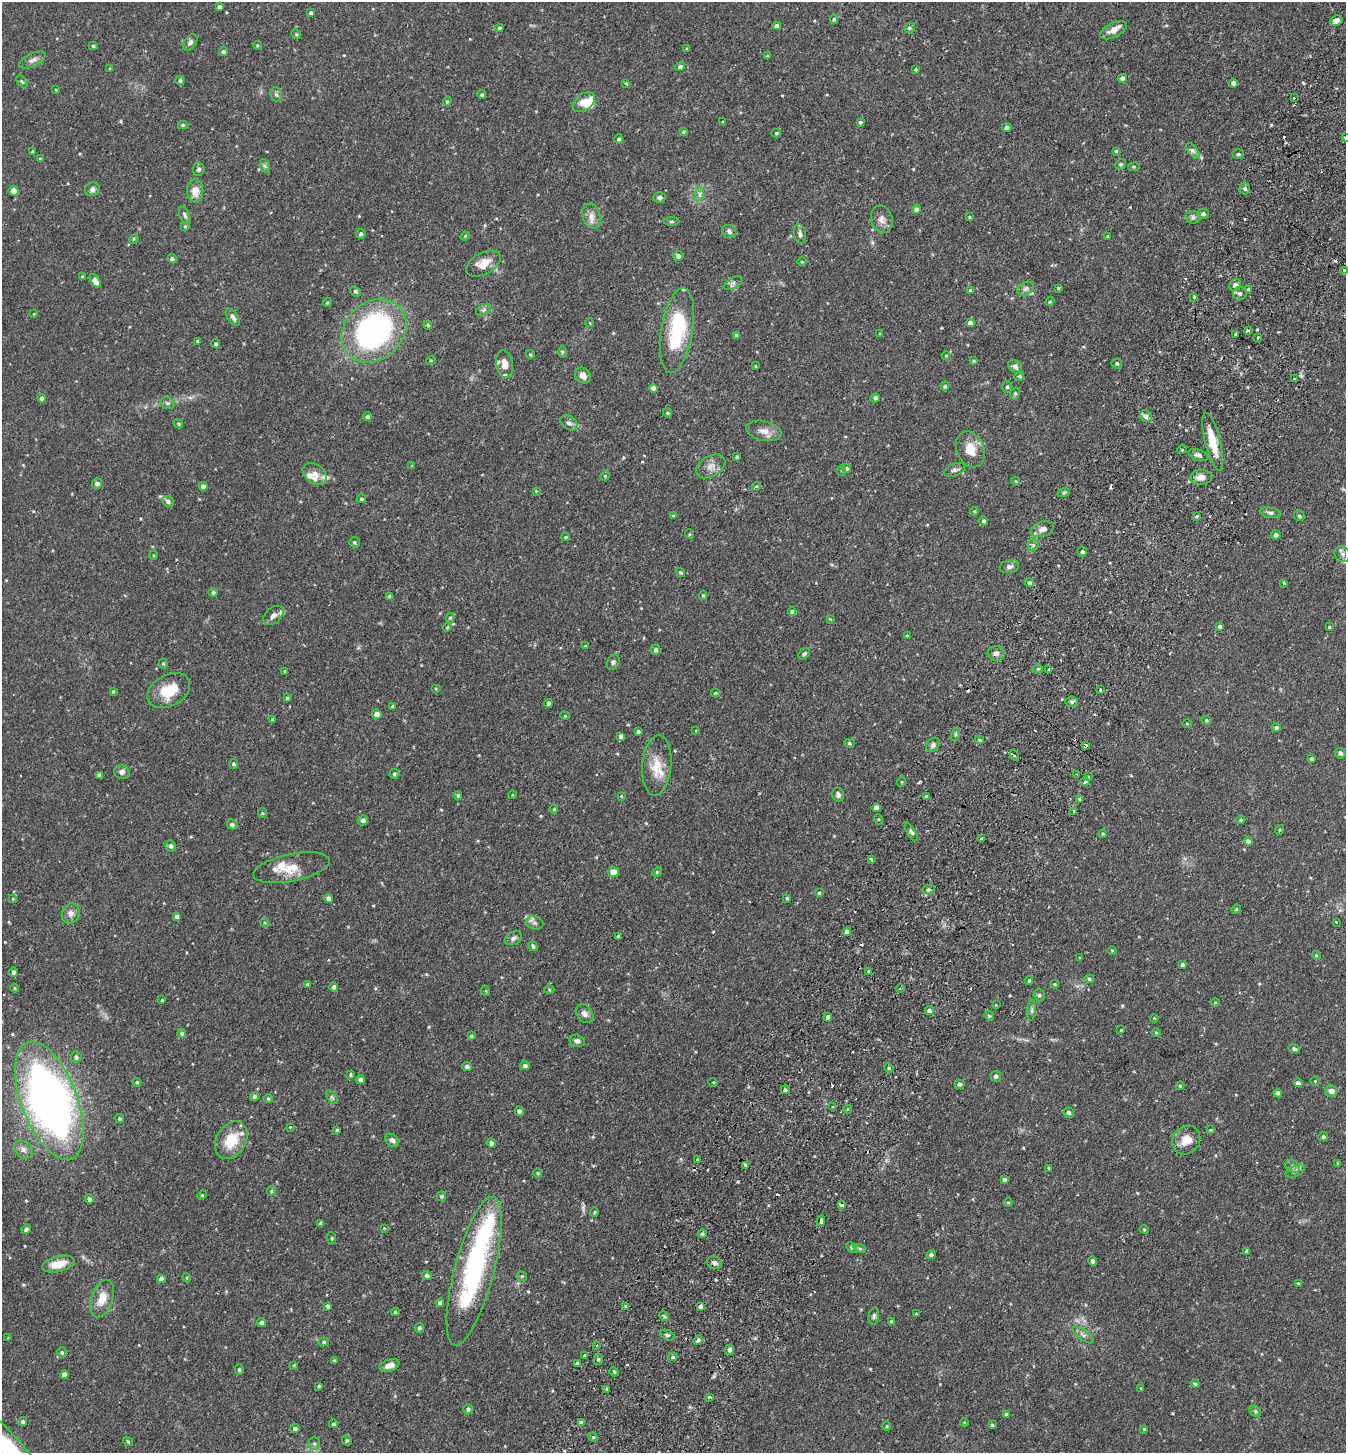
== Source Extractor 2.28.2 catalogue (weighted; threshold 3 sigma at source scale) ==
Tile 10 of 4 x 4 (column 2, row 3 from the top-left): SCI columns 1545-2888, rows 1484-2934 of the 5914 x 5870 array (HDU 1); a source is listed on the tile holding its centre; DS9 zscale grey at full resolution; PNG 1348 x 1455 px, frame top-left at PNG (2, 2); each listed source drawn as its Kron ellipse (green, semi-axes under 4 px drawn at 4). Shown black and unused: <1% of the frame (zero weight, under 2 of 3 exposures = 3% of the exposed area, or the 3 px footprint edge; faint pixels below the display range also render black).
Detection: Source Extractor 2.28.2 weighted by HDU 2 'WHT'; one run over the whole footprint, this tile lists its part. Background 0.114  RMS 0.0066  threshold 0.0297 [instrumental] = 3 sigma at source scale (4.5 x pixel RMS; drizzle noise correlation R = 1.50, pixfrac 1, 0.05/0.05 arcsec/px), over >= 5 px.
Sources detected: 440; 19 cosmic-ray / hot-pixel residue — neither listed nor drawn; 10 inside a brighter listed object's ellipse — not listed separately; the other 411 listed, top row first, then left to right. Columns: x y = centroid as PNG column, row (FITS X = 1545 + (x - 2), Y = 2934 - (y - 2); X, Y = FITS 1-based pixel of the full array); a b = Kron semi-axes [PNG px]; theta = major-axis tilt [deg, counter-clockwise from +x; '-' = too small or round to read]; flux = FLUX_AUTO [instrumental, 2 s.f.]
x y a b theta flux
219 7 4 3 - 1.6
311 13 4 4 - 1.6
834 19 4 4 - 1
1336 21 7 5 23 3.6
777 26 4 4 - 2.4
499 28 4 4 - 1.1
909 28 5 4 - 1.2
1113 30 14 7 27 4.8
296 34 5 4 - 0.81
190 42 9 6 54 2.3
257 45 4 4 - 0.73
93 46 4 4 - 0.98
687 48 4 3 - 0.73
223 52 4 4 - 1.3
767 56 4 3 - 0.68
33 60 14 6 25 3
680 67 4 4 - 1.7
110 68 4 3 - 0.59
915 69 4 4 - 0.64
1122 78 4 4 - 1.9
180 80 4 4 - 1.6
22 82 7 3 -54 0.77
626 83 3 3 - 1.8
1233 83 4 4 - 2.3
56 90 4 3 - 0.51
276 95 7 5 -69 1.4
482 95 4 4 - 1
1294 98 3 3 - 1.2
447 101 5 4 - 0.89
584 102 12 8 36 6.6
723 122 4 3 - 0.84
860 122 3 3 - 0.97
183 125 5 4 - 0.97
1007 127 5 4 - 1.7
684 132 4 4 - 0.91
776 133 5 4 - 0.86
1345 138 4 3 - 1.5
619 139 4 4 - 1.2
33 151 3 3 - 0.68
1116 151 3 3 - 0.75
1193 151 9 4 -54 1.8
1238 154 5 4 - 0.88
40 159 4 3 - 0.6
1121 164 6 4 43 0.91
265 166 7 4 -71 1.3
1134 167 6 3 8 0.66
199 169 7 6 - 1.4
1245 188 6 5 - 1.3
92 189 7 6 - 2.2
14 191 5 5 - 4.3
195 191 11 8 90 7.1
699 194 7 4 90 1.7
659 197 6 5 - 1.7
916 209 5 4 - 1.7
1203 214 6 5 - 1.9
185 215 9 5 -67 1.5
591 216 13 9 -72 4.5
969 217 4 3 - 0.56
1193 217 7 6 - 1.8
882 219 14 10 -73 4.3
671 222 8 4 0 0.88
185 226 4 4 - 0.7
729 232 7 6 - 1.6
361 234 5 4 - 1.6
800 234 10 6 -79 2.2
465 236 4 3 - 0.53
1108 236 4 3 - 0.96
134 239 5 4 - 0.84
678 256 5 5 - 2.1
172 259 5 4 - 1.5
802 262 4 3 - 0.6
483 264 19 10 28 9
1344 270 3 3 - 2.1
82 276 4 3 - 0.67
95 281 7 4 -58 5
733 283 10 5 29 1.9
1235 285 6 5 - 2.7
1058 288 3 3 - 0.7
1025 289 9 6 30 2.1
1248 289 3 3 - 0.96
971 290 4 3 - 0.88
355 291 6 4 -43 1.2
1240 293 7 6 - 1.6
1194 297 3 3 - 1.6
327 302 5 4 - 0.83
1050 302 5 4 - 0.76
483 310 8 5 31 1.5
34 314 3 2 - 0.67
233 317 10 5 -55 2.2
590 323 4 3 - 0.47
970 323 4 4 - 3
428 325 4 4 - 0.75
374 331 35 28 41 150
677 331 43 16 80 47
1248 331 4 3 - 1.7
880 334 3 3 - 0.58
1236 334 3 3 - 13
736 335 4 4 - 0.85
1258 337 3 2 - 1.4
197 341 4 3 - 0.67
216 344 5 4 - 1
562 352 6 4 90 0.76
530 354 4 3 - 0.77
946 355 4 3 - 0.51
431 360 5 3 - 0.51
973 361 4 3 - 0.72
1117 363 5 5 - 1.1
504 364 14 8 -81 5.9
755 366 4 3 - 0.45
1015 367 8 6 -44 2
583 375 8 7 - 3.5
1019 376 5 4 - 0.83
1294 379 3 2 - 0.68
945 386 4 4 - 0.79
1007 387 6 5 - 0.84
653 388 4 4 - 2.3
1015 394 6 4 75 1.1
42 398 4 4 - 2.1
875 398 5 4 - 1.4
168 403 7 5 -18 1.4
667 413 5 4 - 0.8
367 416 4 4 - 1.4
1146 416 6 5 - 3
569 423 9 6 -36 2.1
178 424 5 4 - 0.76
764 431 18 9 -13 5.3
1213 442 30 7 -76 15
970 449 18 13 -66 11
1182 450 5 3 - 0.63
1198 455 10 5 -20 2.5
737 457 4 3 - 0.88
412 466 4 4 - 0.49
711 466 16 10 31 5
846 468 5 4 - 1.3
842 470 5 3 - 0.65
955 470 11 6 21 2
315 474 13 9 -36 4.6
605 476 5 4 - 0.73
1201 477 10 7 2 4.6
1015 481 4 3 - 0.49
97 483 5 5 - 2.4
203 486 4 4 - 2.2
756 486 4 4 - 0.73
536 491 3 3 - 0.45
1064 492 6 4 19 0.93
361 499 4 4 - 1
168 501 6 5 - 2
974 511 4 4 - 0.72
1270 513 10 5 -12 1.6
673 516 3 3 - 0.83
1196 516 4 3 - 0.83
1299 516 5 5 - 1.1
983 521 4 4 - 1.3
1042 529 12 7 20 3.7
689 534 5 3 - 0.54
1276 535 5 4 - 1.7
566 537 4 3 - 0.75
354 542 5 5 - 1.1
1033 545 5 5 - 1.3
1082 552 5 4 - 1.3
1343 554 9 7 -35 2.5
153 555 4 3 - 0.54
1009 567 10 6 12 2.2
680 572 5 4 - 1.1
1030 583 5 4 - 1.1
1284 583 3 3 - 0.81
213 592 4 4 - 1.5
703 595 4 3 - 0.81
390 597 4 4 - 2
792 611 4 4 - 1.5
274 615 12 8 41 3.3
450 618 5 4 - 0.89
830 619 4 3 - 0.46
1220 626 4 4 - 1.2
447 627 4 4 - 0.69
1329 627 4 3 - 0.64
907 636 3 3 - 1.1
585 646 3 2 - 1
655 650 5 5 - 1.6
996 653 8 7 - 2.3
804 654 7 5 45 1
613 662 8 6 65 1.5
163 664 5 4 - 0.81
1038 669 4 4 - 0.78
1048 670 3 3 - 1.4
285 671 4 3 - 0.56
436 689 5 3 - 0.56
169 690 23 15 29 17
1100 690 3 3 - 1.4
113 691 4 3 - 0.64
715 693 4 3 - 0.72
287 698 3 3 - 0.74
1072 702 6 5 - 1.3
548 703 4 4 - 2.5
392 707 4 4 - 1.5
377 714 5 4 - 4.9
565 716 5 3 - 0.62
272 719 3 3 - 0.86
1207 720 5 4 - 0.87
1187 723 4 3 - 0.47
1276 728 4 4 - 1.4
638 731 4 4 - 1.1
696 731 3 3 - 0.78
956 735 6 3 72 0.92
621 736 4 4 - 2.8
979 740 5 4 - 0.97
849 743 5 4 - 0.87
933 745 8 6 48 2
1086 746 4 3 - 10
1340 753 5 5 - 1.7
1014 755 5 4 - 1.3
1312 759 4 4 - 1
234 764 5 4 - 1.1
657 765 30 14 85 14
122 772 8 7 - 2.4
394 774 5 5 - 1.4
1077 774 3 2 - 0.71
100 775 4 4 - 2.1
1089 777 3 2 - 1.3
901 782 5 3 - 0.52
1085 782 4 3 - 2.9
512 795 4 3 - 0.43
838 795 7 6 - 1.9
458 796 4 3 - 0.98
621 796 3 2 - 0.47
926 797 4 4 - 1.4
1080 799 3 2 - 0.86
876 808 4 4 - 2.8
554 809 4 3 - 0.51
1074 811 3 2 - 0.68
262 813 5 4 - 0.72
878 819 5 3 - 0.56
363 820 5 5 - 1.9
1241 820 4 3 - 0.73
232 824 5 5 - 2
1279 830 5 3 - 0.57
911 832 10 4 -58 1.4
1103 834 4 3 - 0.7
981 839 3 3 - 2
1248 841 4 4 - 1.8
171 846 6 5 - 1.8
871 859 3 3 - 1.5
292 868 39 13 12 13
614 872 5 5 - 9.6
657 872 5 4 - 0.77
928 890 6 4 5 1.2
819 893 4 3 - 0.76
329 898 4 4 - 2.5
787 898 3 3 - 0.79
13 899 4 4 - 0.64
1236 909 5 4 - 0.73
71 914 10 8 66 3.4
177 916 4 3 - 1.9
1336 922 3 3 - 0.83
265 923 5 4 - 0.67
535 923 9 6 -16 2
847 932 4 4 - 2.2
618 936 3 3 - 0.98
513 938 9 6 27 2.1
533 946 5 4 - 1.4
1112 950 5 3 - 0.6
1316 955 4 3 - 0.62
1080 958 3 3 - 1
1183 965 4 4 - 1.3
869 971 3 3 - 0.67
13 972 4 4 - 2.2
1089 979 5 4 - 0.97
1029 980 4 3 - 0.91
307 984 4 3 - 0.88
1055 984 4 3 - 0.85
334 987 5 4 - 1.8
15 988 4 4 - 0.63
900 989 4 3 - 0.71
549 990 5 3 - 0.68
486 991 5 3 - 0.55
1039 995 6 5 - 1.3
162 1000 4 3 - 0.53
1215 1002 4 3 - 0.54
996 1005 3 3 - 1.9
1032 1010 10 4 85 1.4
929 1011 4 4 - 2.4
585 1014 10 7 -48 2.7
989 1016 5 4 - 0.86
828 1017 4 4 - 1.8
1154 1018 4 3 - 0.52
1121 1030 3 3 - 0.45
1156 1032 5 3 - 0.64
182 1033 4 4 - 1.2
471 1036 4 3 - 0.82
577 1041 8 6 -12 2.5
1294 1049 6 4 -18 1.4
76 1057 5 5 - 1.4
525 1065 5 4 - 1.6
467 1066 5 4 - 1.6
889 1068 5 3 - 0.71
351 1074 3 3 - 0.86
996 1076 5 5 - 1.6
360 1080 4 4 - 2.2
1315 1081 5 4 - 0.74
137 1082 4 4 - 0.7
713 1082 5 3 - 0.5
1298 1083 5 4 - 1.6
960 1084 5 4 - 1.7
1180 1086 4 3 - 0.89
785 1090 4 4 - 1.8
1331 1091 6 5 - 3.6
1278 1093 4 4 - 1.9
254 1096 4 4 - 1.6
332 1097 8 4 -52 1.2
268 1099 4 4 - 0.74
49 1101 62 28 -69 430
832 1107 3 3 - 0.74
848 1109 4 3 - 0.59
519 1111 4 4 - 2.2
1069 1112 5 5 - 1.9
119 1118 5 4 - 1
290 1127 4 3 - 0.47
337 1130 4 4 - 0.7
1210 1130 4 4 - 0.74
1323 1137 5 4 - 1.3
231 1140 20 14 59 17
392 1140 7 5 -39 2.3
1186 1140 15 13 46 8.7
491 1143 4 4 - 1.8
23 1149 10 8 -39 3
698 1160 3 3 - 0.73
1337 1163 3 3 - 0.74
745 1165 4 3 - 1.4
1292 1167 8 5 -33 1.7
1049 1168 3 3 - 2
1295 1171 10 5 25 1.8
538 1173 4 4 - 0.75
1005 1180 3 3 - 1.4
271 1191 5 4 - 0.9
202 1195 5 4 - 0.65
441 1196 5 4 - 1.1
89 1199 4 4 - 2.2
1008 1202 4 3 - 0.65
842 1204 4 3 - 5.4
594 1212 4 4 - 0.73
821 1221 5 3 - 4.1
321 1223 4 3 - 1.2
384 1228 3 3 - 0.44
26 1229 5 4 - 1.5
1144 1229 4 3 - 0.63
702 1234 4 3 - 0.89
332 1238 6 3 -82 0.76
851 1247 6 4 -45 0.99
860 1249 6 4 -19 1.1
1247 1251 3 3 - 0.88
931 1255 4 4 - 2
1093 1261 4 3 - 1.9
714 1263 7 6 - 2
58 1264 16 8 12 10
474 1271 77 20 75 110
427 1275 5 4 - 1.3
522 1276 5 4 - 0.92
187 1278 5 3 - 0.62
161 1279 4 4 - 2.6
1298 1283 4 3 - 0.65
102 1299 19 11 71 9.7
440 1303 4 4 - 1.8
328 1306 4 4 - 1.1
701 1306 4 3 - 2
626 1307 4 4 - 1.1
395 1312 4 3 - 0.95
916 1314 4 3 - 0.55
664 1316 5 4 - 0.84
874 1316 9 5 81 1.4
891 1322 4 3 - 1.4
262 1323 4 4 - 2.1
419 1328 5 4 - 1.3
667 1335 7 5 -24 1.3
1083 1335 12 5 -36 2.2
8 1338 4 4 - 0.45
698 1340 4 4 - 1.7
324 1342 5 4 - 0.94
597 1345 3 2 - 0.61
730 1350 5 4 - 2.2
62 1352 5 4 - 1
584 1355 4 3 - 3.3
673 1357 4 4 - 1.5
598 1359 5 4 - 1.1
334 1360 4 3 - 0.64
577 1363 4 4 - 1.7
294 1365 4 3 - 0.57
389 1365 10 6 19 3.8
239 1369 5 4 - 0.95
614 1372 5 4 - 0.82
64 1374 4 4 - 3
1195 1384 4 4 - 0.91
319 1386 3 3 - 0.72
1141 1388 4 3 - 0.78
607 1389 4 3 - 1.1
709 1397 3 3 - 1.2
468 1409 5 5 - 1.6
1255 1411 6 5 - 1
1006 1414 4 4 - 1.4
23 1422 4 4 - 1.4
581 1422 4 4 - 1.1
964 1422 4 3 - 0.57
333 1424 4 4 - 1.1
992 1425 4 4 - 0.78
887 1426 4 3 - 0.62
295 1428 4 4 - 1.9
1144 1429 3 3 - 0.63
593 1437 5 4 - 0.83
347 1440 5 4 - 0.99
128 1441 5 3 - 0.71
314 1443 6 5 - 1.4
8 1449 58 13 -48 81
Overlapping masked pixels (flux is a lower limit): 5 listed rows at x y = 1086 746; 929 1011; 842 1204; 821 1221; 584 1355
Isophote crosses this tile's border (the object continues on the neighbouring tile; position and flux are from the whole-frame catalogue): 5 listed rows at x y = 1345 138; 1344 270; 1343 554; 49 1101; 8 1449